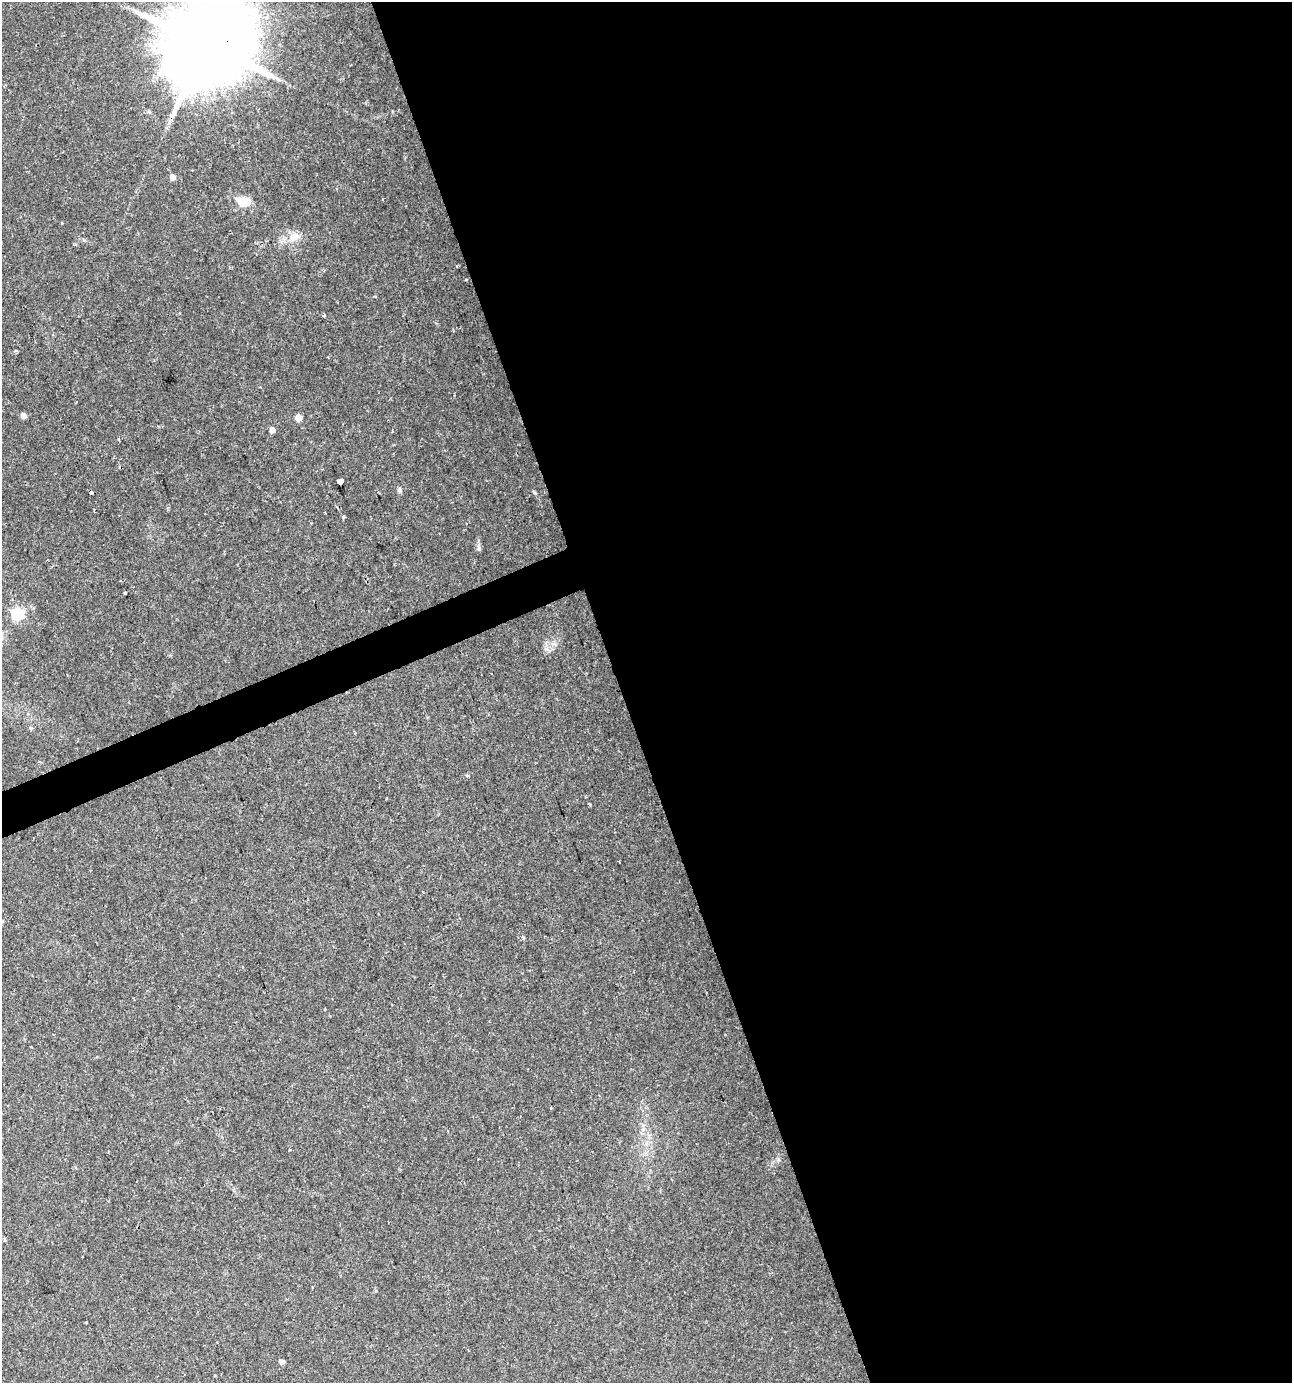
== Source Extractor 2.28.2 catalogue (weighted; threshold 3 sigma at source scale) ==
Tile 8 of 4 x 4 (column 4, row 2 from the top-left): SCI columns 4003-5292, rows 2763-4143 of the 5368 x 5526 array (HDU 1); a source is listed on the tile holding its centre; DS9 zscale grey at full resolution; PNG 1294 x 1385 px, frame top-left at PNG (2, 2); no overlay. Shown black and unused: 54% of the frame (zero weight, under 2 of 3 exposures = <1% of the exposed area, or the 3 px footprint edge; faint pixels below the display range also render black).
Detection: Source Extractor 2.28.2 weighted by HDU 2 'WHT'; one run over the whole footprint, this tile lists its part. Background 0.0424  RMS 0.0033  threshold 0.015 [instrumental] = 3 sigma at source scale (4.5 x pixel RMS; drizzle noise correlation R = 1.50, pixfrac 1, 0.0396/0.0396 arcsec/px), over >= 5 px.
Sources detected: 21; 2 cosmic-ray / hot-pixel residue — not listed; the other 19 listed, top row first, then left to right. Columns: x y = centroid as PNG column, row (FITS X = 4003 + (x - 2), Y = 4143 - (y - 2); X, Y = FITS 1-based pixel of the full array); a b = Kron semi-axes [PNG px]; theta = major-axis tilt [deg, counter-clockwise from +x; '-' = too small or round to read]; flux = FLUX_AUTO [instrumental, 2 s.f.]
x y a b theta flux
206 44 26 22 89 5700
172 177 5 5 - 2.1
242 202 8 6 -4 11
295 236 13 8 45 2.6
324 315 4 3 - 0.3
23 415 5 5 - 2
298 418 5 5 - 4.2
272 430 5 4 - 2.4
340 482 4 4 - 14
400 489 9 4 -89 0.65
535 493 5 4 - 0.4
344 517 4 3 - 0.48
479 548 9 4 -90 0.85
125 593 3 3 - 2.5
17 614 6 6 - 41
31 728 5 5 - 0.6
589 804 3 2 - 0.64
289 1150 3 2 - 0.34
282 1362 4 4 - 1.3
Overlapping masked pixels (flux is a lower limit): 1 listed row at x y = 206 44
Isophote crosses this tile's border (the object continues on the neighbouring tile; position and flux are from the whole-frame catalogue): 1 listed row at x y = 206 44